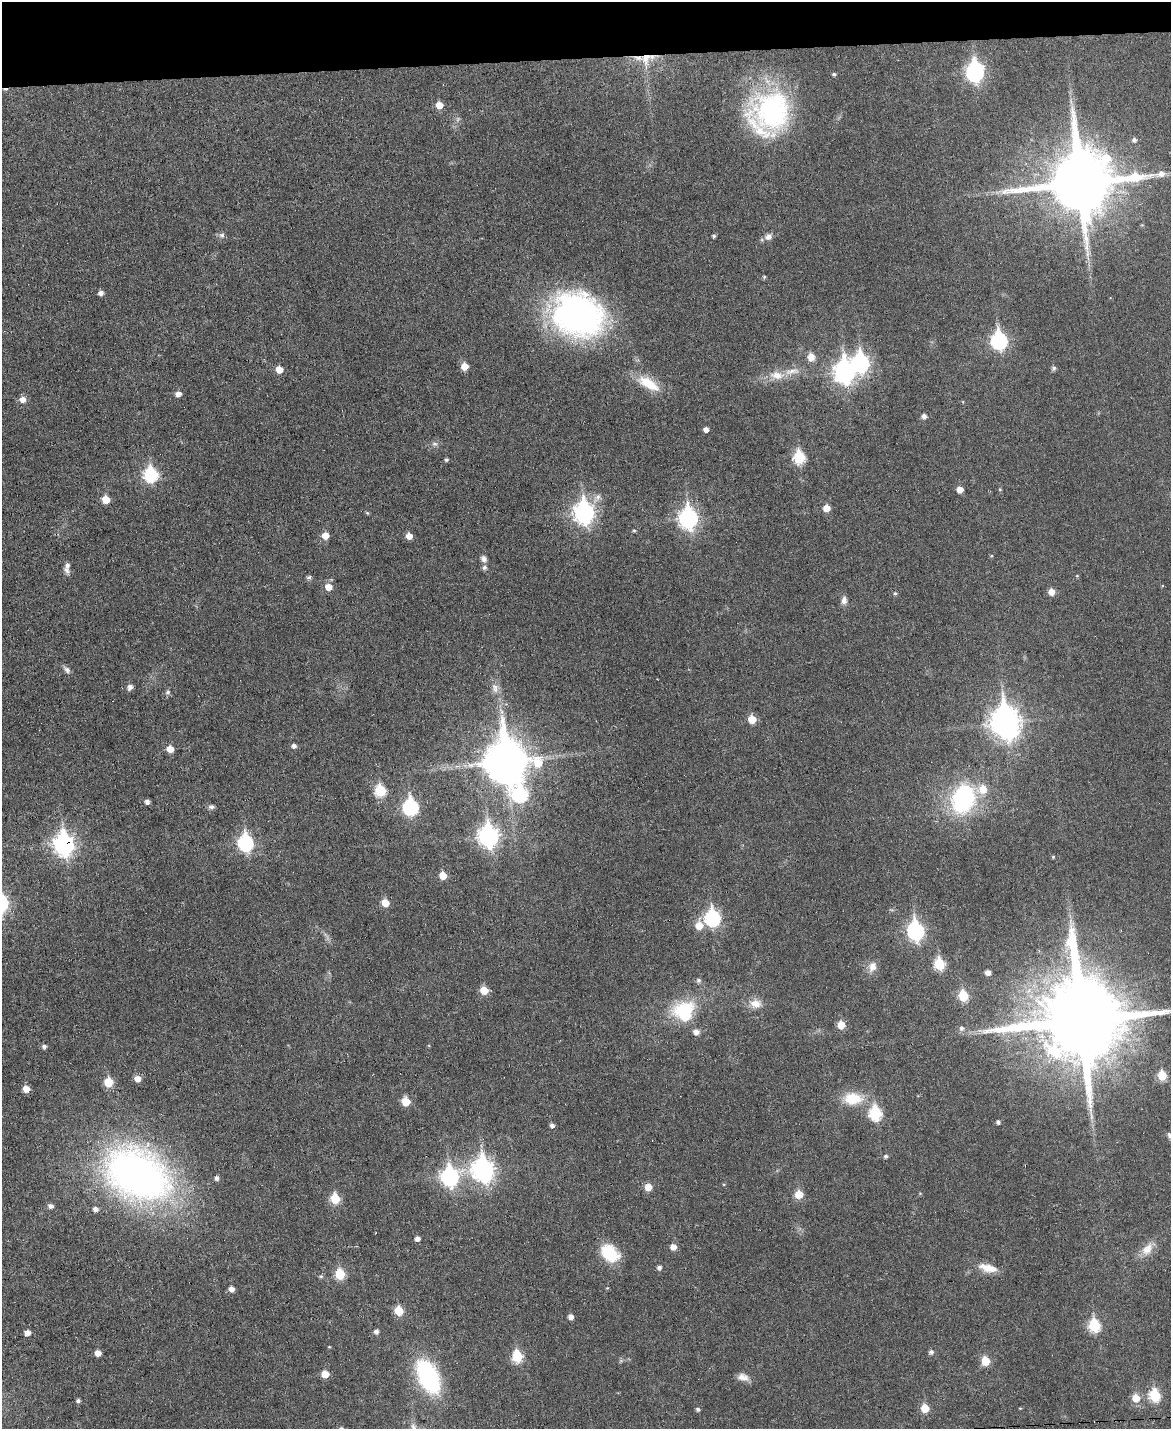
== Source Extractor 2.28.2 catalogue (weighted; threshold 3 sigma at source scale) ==
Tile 3 of 4 x 3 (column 3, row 1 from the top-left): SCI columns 2338-3506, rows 2986-4412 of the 4676 x 4653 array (HDU 1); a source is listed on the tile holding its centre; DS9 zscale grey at full resolution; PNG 1173 x 1431 px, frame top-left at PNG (2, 2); no overlay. Shown black and unused: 4% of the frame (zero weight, under 3 of 6 exposures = <1% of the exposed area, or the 3 px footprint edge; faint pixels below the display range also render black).
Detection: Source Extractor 2.28.2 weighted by HDU 2 'WHT'; one run over the whole footprint, this tile lists its part. Background 0.0383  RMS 0.0043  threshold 0.0175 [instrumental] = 3 sigma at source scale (4.09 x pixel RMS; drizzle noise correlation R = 1.36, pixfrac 0.8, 0.05/0.05 arcsec/px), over >= 5 px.
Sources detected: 146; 3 too faint to see at this stretch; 1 cosmic-ray / hot-pixel residue — not listed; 5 inside a brighter listed object's ellipse — not listed separately; the other 137 listed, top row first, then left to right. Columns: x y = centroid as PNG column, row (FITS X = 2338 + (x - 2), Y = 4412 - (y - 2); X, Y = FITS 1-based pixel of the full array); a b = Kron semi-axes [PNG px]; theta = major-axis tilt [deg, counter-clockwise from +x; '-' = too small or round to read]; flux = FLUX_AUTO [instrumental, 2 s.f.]
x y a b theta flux
646 58 24 13 88 8.5
975 72 10 8 80 130
834 74 4 4 - 0.72
439 105 6 6 - 5.8
772 111 50 47 -57 72
1134 140 6 6 - 1.1
1080 183 21 20 - 4000
1142 225 5 4 - 0.42
222 235 8 7 - 1.3
714 236 4 4 - 0.67
768 237 10 9 - 2.3
764 277 5 4 - 0.52
101 293 5 5 - 2
577 315 55 42 -22 130
999 340 9 7 -82 94
811 357 9 8 - 3.8
860 362 10 8 -83 97
465 366 6 6 - 5.7
1053 368 7 6 - 0.85
279 369 6 6 - 4.9
844 372 10 8 -84 210
777 375 23 12 -4 6.8
648 383 33 13 -30 11
178 394 6 5 - 2.7
22 399 6 6 - 3.3
924 416 6 5 - 1.7
706 429 5 5 - 2
435 444 9 4 -1 1.1
799 457 7 6 - 33
446 460 5 4 - 0.77
151 474 8 7 - 49
960 489 5 5 - 4.3
1000 489 5 4 - 0.41
597 498 18 8 53 2.8
106 499 6 5 - 8.1
826 508 6 5 - 5
584 512 10 8 -84 200
367 513 5 4 - 0.57
688 518 9 8 - 160
634 530 5 4 - 0.53
325 536 6 5 - 5.3
409 536 5 5 - 4.4
991 556 5 3 - 0.35
484 559 9 6 -61 1.7
484 568 7 6 - 1.1
67 570 11 6 -54 1.6
1077 576 5 3 - 0.36
309 577 6 5 - 1.1
328 587 7 6 - 4.6
1051 592 6 6 - 3.9
895 593 5 4 - 0.65
844 600 11 7 84 2.1
67 670 12 6 -50 1.6
130 687 6 5 - 2.2
495 688 14 10 -78 3.3
168 692 8 6 34 1
752 719 6 6 - 7.9
1005 722 12 10 -80 570
294 746 5 5 - 1.6
170 749 6 6 - 4.9
506 761 15 14 - 1500
983 789 9 9 - 7
380 791 6 6 - 28
520 794 10 10 - 53
963 799 25 19 71 62
147 802 4 4 - 1.7
211 807 8 6 0 1.2
410 807 8 7 - 73
488 836 10 8 -83 190
246 843 8 7 - 74
64 844 10 8 -80 210
1053 857 4 4 - 0.48
443 876 5 5 - 7.3
385 903 6 5 - 7
712 918 8 7 - 75
699 925 7 7 - 6.5
915 931 9 7 -81 110
939 964 7 6 - 26
872 967 14 11 74 3.8
988 972 5 4 - 2.4
698 980 7 6 - 0.97
484 990 6 6 - 8.6
963 996 6 6 - 20
755 1004 14 11 -7 4.6
684 1011 25 23 23 25
1080 1020 24 24 - 8400
841 1025 6 5 - 7.1
961 1028 7 6 - 1.4
696 1032 7 6 - 2.3
44 1046 5 5 - 1.2
1162 1075 6 5 - 14
137 1079 6 5 - 3.8
109 1082 6 6 - 14
26 1089 5 5 - 4.8
853 1099 23 15 -2 12
406 1101 6 5 - 11
875 1113 8 6 -77 40
998 1122 4 4 - 1.1
552 1125 5 5 - 1.5
885 1156 5 4 - 1
483 1169 10 9 - 250
138 1175 68 46 -31 210
450 1176 9 8 - 110
217 1178 5 5 - 1.3
648 1187 6 6 - 5.6
799 1194 6 6 - 9.3
335 1199 6 6 - 16
50 1206 6 5 - 1.8
95 1209 5 5 - 1.7
417 1238 5 5 - 1.9
673 1247 6 6 - 3.2
1147 1249 21 12 52 5.6
610 1253 20 15 -42 17
659 1267 5 5 - 1.3
988 1268 25 10 -15 6.3
340 1274 6 6 - 20
321 1276 7 5 -6 0.67
231 1289 6 5 - 2.3
399 1311 6 6 - 13
571 1316 5 5 - 2.2
1094 1325 7 6 - 32
376 1331 5 5 - 1.7
27 1333 5 5 - 2.8
329 1347 4 3 - 0.33
931 1352 5 5 - 1.3
98 1353 5 5 - 3.2
517 1356 7 6 - 25
985 1361 6 6 - 11
325 1374 5 5 - 5.9
428 1377 31 17 -66 54
743 1377 15 9 -16 3.1
1154 1395 7 6 - 29
1136 1398 7 6 - 7.4
78 1401 5 4 - 1
925 1408 6 6 - 8.8
1020 1408 5 3 - 0.32
698 1409 5 4 - 1
Overlapping masked pixels (flux is a lower limit): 2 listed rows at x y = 646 58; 64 844
Isophote crosses this tile's border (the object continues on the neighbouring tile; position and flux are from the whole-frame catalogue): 1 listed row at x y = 1080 1020